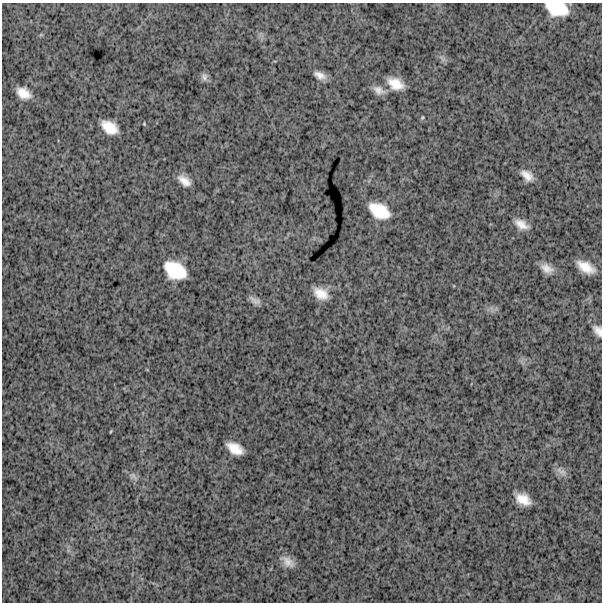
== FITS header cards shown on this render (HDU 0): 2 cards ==
NAXIS1  =                  600
NAXIS2  =                  600

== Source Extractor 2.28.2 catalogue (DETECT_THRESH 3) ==
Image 600 x 600 px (HDU 0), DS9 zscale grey, 1 PNG px = 1 image px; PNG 604 x 604 px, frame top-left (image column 1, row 600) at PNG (2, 3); no overlay
Background 1780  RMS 240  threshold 714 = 3 sigma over >= 5 px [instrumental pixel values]
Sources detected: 25; all 25 listed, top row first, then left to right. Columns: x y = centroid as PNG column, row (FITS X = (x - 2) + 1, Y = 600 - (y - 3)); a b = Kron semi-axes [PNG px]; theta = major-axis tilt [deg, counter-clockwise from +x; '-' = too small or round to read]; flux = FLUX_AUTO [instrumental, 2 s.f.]
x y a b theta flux
557 9 21 12 -13 510000
320 75 13 7 -24 130000
204 77 12 8 -79 63000
395 84 16 10 -27 270000
379 90 15 9 -27 120000
23 93 14 9 -31 220000
422 117 6 4 70 18000
144 124 5 3 - 15000
109 127 16 10 -33 310000
527 175 14 9 -40 150000
184 181 14 8 -39 160000
379 211 20 12 -31 470000
521 224 15 8 -28 170000
586 267 17 8 -30 270000
547 268 16 9 -28 150000
175 270 20 14 -30 620000
321 294 18 12 -31 250000
255 300 15 7 -27 81000
598 331 15 9 -58 120000
111 431 5 3 - 14000
235 448 15 9 -30 260000
561 471 18 7 -32 79000
133 476 14 6 -49 71000
523 499 14 9 -28 240000
288 562 19 10 -34 150000
At the frame edge (FLAGS 8, measured only in part): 2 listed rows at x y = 557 9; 598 331